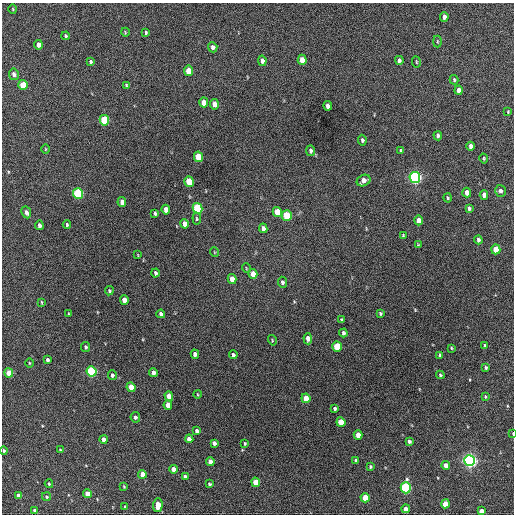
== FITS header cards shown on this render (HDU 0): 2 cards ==
NAXIS1  =                  512 / Axis length
NAXIS2  =                  512 / Axis length

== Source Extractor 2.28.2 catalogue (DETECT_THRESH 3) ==
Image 512 x 512 px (HDU 0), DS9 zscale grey, 1 PNG px = 1 image px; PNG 516 x 516 px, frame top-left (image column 1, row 512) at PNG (2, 3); each listed source drawn as its Kron ellipse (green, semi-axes under 4 px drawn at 4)
Background 699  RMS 19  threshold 58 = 3 sigma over >= 5 px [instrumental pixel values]
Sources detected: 132; all 132 listed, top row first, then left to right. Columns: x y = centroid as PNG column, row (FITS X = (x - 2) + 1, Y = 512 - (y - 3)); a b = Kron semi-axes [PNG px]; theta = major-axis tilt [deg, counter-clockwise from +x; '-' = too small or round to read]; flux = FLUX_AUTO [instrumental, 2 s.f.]
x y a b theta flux
13 9 4 3 - 1100
444 17 5 4 - 5300
125 32 4 3 - 1100
146 33 4 3 - 1800
66 36 4 3 - 1900
437 42 6 3 90 1300
38 45 5 4 - 7100
213 47 5 4 - 4300
302 60 5 4 - 15000
399 60 4 3 - 3000
262 61 5 4 - 5200
91 62 4 3 - 2000
416 62 5 3 - 1200
188 71 5 4 - 23000
14 74 6 5 - 4900
454 80 5 3 - 1900
23 85 5 4 - 29000
126 85 4 3 - 2000
458 90 4 4 - 6500
204 102 5 4 - 14000
214 104 5 4 - 10000
328 106 5 4 - 5400
508 112 4 3 - 1300
104 120 5 4 - 69000
438 136 5 3 - 3100
362 140 5 4 - 2600
471 146 4 4 - 5500
45 149 5 3 - 990
311 151 5 4 - 3400
401 151 4 3 - 1800
198 157 5 4 - 38000
484 158 5 4 - 1500
415 177 5 5 - 390000
364 181 7 5 26 8500
189 182 5 4 - 40000
500 191 6 5 - 3800
78 193 5 5 - 120000
467 193 5 4 - 9000
484 195 5 4 - 6900
448 198 4 3 - 1600
122 202 5 4 - 8600
197 208 5 5 - 92000
469 208 4 3 - 2600
166 210 5 4 - 11000
26 212 6 4 -64 4600
277 212 5 4 - 25000
155 213 4 3 - 2100
287 216 5 5 - 46000
197 219 6 4 -85 1700
418 220 5 4 - 8600
185 224 5 4 - 8500
39 225 4 3 - 4800
67 225 4 3 - 2000
263 228 5 4 - 4800
403 235 3 3 - 1300
478 240 4 3 - 3300
418 245 4 3 - 1100
496 249 5 4 - 26000
214 252 5 3 - 970
138 255 4 2 - 900
246 268 5 3 - 1000
155 273 4 3 - 3000
253 274 5 4 - 12000
232 279 5 4 - 13000
282 282 5 4 - 3000
109 291 4 4 - 1800
124 300 5 4 - 11000
42 302 4 3 - 1300
380 313 4 3 - 2000
69 314 3 2 - 1200
161 314 4 4 - 4300
342 320 4 3 - 1700
343 333 4 3 - 2800
308 339 6 4 -86 8100
272 340 5 3 - 1200
485 345 4 3 - 1200
86 347 5 4 - 2400
337 347 5 4 - 46000
451 348 3 3 - 1200
195 354 4 4 - 5000
233 355 4 4 - 3000
440 355 4 3 - 2400
47 360 4 3 - 2900
29 363 5 3 - 1100
486 368 3 3 - 1800
92 371 5 5 - 160000
153 372 4 4 - 6200
9 373 4 4 - 21000
112 375 5 4 - 2800
440 375 4 3 - 2000
131 387 5 4 - 21000
197 394 4 3 - 990
169 396 5 4 - 12000
485 397 4 3 - 1300
306 398 5 4 - 19000
168 405 5 4 - 13000
335 408 4 3 - 2200
135 417 5 4 - 2700
341 422 5 4 - 27000
197 431 4 3 - 3500
513 434 4 2 - 820
358 435 4 4 - 12000
103 439 4 4 - 6600
189 439 4 4 - 7200
409 441 4 3 - 3300
214 443 4 4 - 4600
245 443 4 3 - 1600
60 450 4 3 - 1500
4 451 4 3 - 2100
356 460 4 3 - 4300
470 460 5 5 - 480000
210 461 4 4 - 7000
446 465 4 4 - 8600
370 467 3 3 - 1700
173 469 4 4 - 11000
142 474 4 4 - 12000
185 477 4 3 - 3400
256 482 4 4 - 20000
49 484 4 3 - 1600
209 484 3 3 - 1700
124 486 3 2 - 1000
406 488 5 5 - 160000
87 494 4 4 - 16000
19 495 4 4 - 7200
46 497 5 4 - 1900
365 498 4 4 - 29000
445 504 4 4 - 17000
158 505 7 4 87 15000
125 507 3 3 - 2200
406 509 4 4 - 9900
34 510 3 3 - 2100
481 511 4 4 - 9100
At the frame edge (FLAGS 8, measured only in part): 2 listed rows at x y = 513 434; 4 451